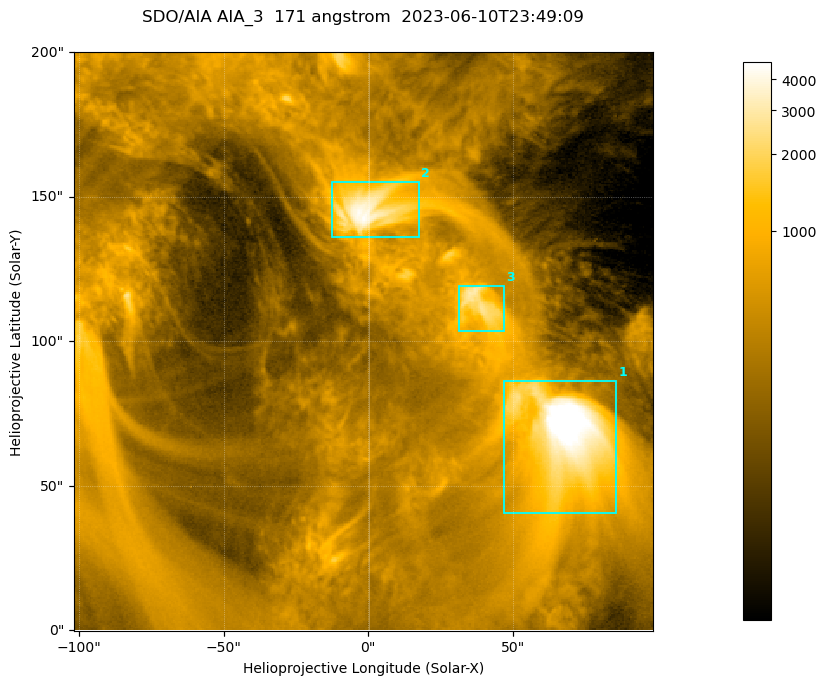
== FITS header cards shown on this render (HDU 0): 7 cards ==
TELESCOP= 'SDO/AIA '           / For AIA: SDO/AIA
INSTRUME= 'AIA_3   '           / For AIA: AIA_ATA1, AIA_ATA2, AIA_ATA3 or AIA_AT
WAVELNTH=                  171 / [angstrom] Wavelength
WAVEUNIT= 'angstrom'           / Wavelength unit: angstrom
DATE-OBS= '2023-06-10T23:49:09.351' / [ISO] Date when observation started; ISO 8
CTYPE1  = 'HPLN-TAN'           / CTYPE1; Typically HPLN
CTYPE2  = 'HPLT-TAN'           / CTYPE2; Typically HPLT

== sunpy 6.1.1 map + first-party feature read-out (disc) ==
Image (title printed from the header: SDO/AIA AIA_3  171 angstrom  2023-06-10T23:49:09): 334 x 334 px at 0.599 arcsec/px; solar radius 945 arcsec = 1577 px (partial field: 1.4% of the solar disc is inside the frame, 100% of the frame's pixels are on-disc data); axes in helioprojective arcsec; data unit not stated in the header (colour bar unlabelled)
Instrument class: DISC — disc imager (sunpy class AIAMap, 171 A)
Bright regions (active regions / flare kernels): reference = the on-disc median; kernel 3 px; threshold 5 sigma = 1104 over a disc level ~355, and >= 1.15x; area >= 111 px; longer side >= 4 px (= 2.4 arcsec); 3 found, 3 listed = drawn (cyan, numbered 1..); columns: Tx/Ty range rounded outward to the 2 arcsec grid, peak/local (2 s.f.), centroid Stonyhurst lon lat
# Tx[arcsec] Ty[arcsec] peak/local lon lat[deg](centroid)
1 46..86 40..86 18 +4 +4
2 -14..18 136..156 12 +0 +9
3 30..48 102..120 8.3 +2 +7